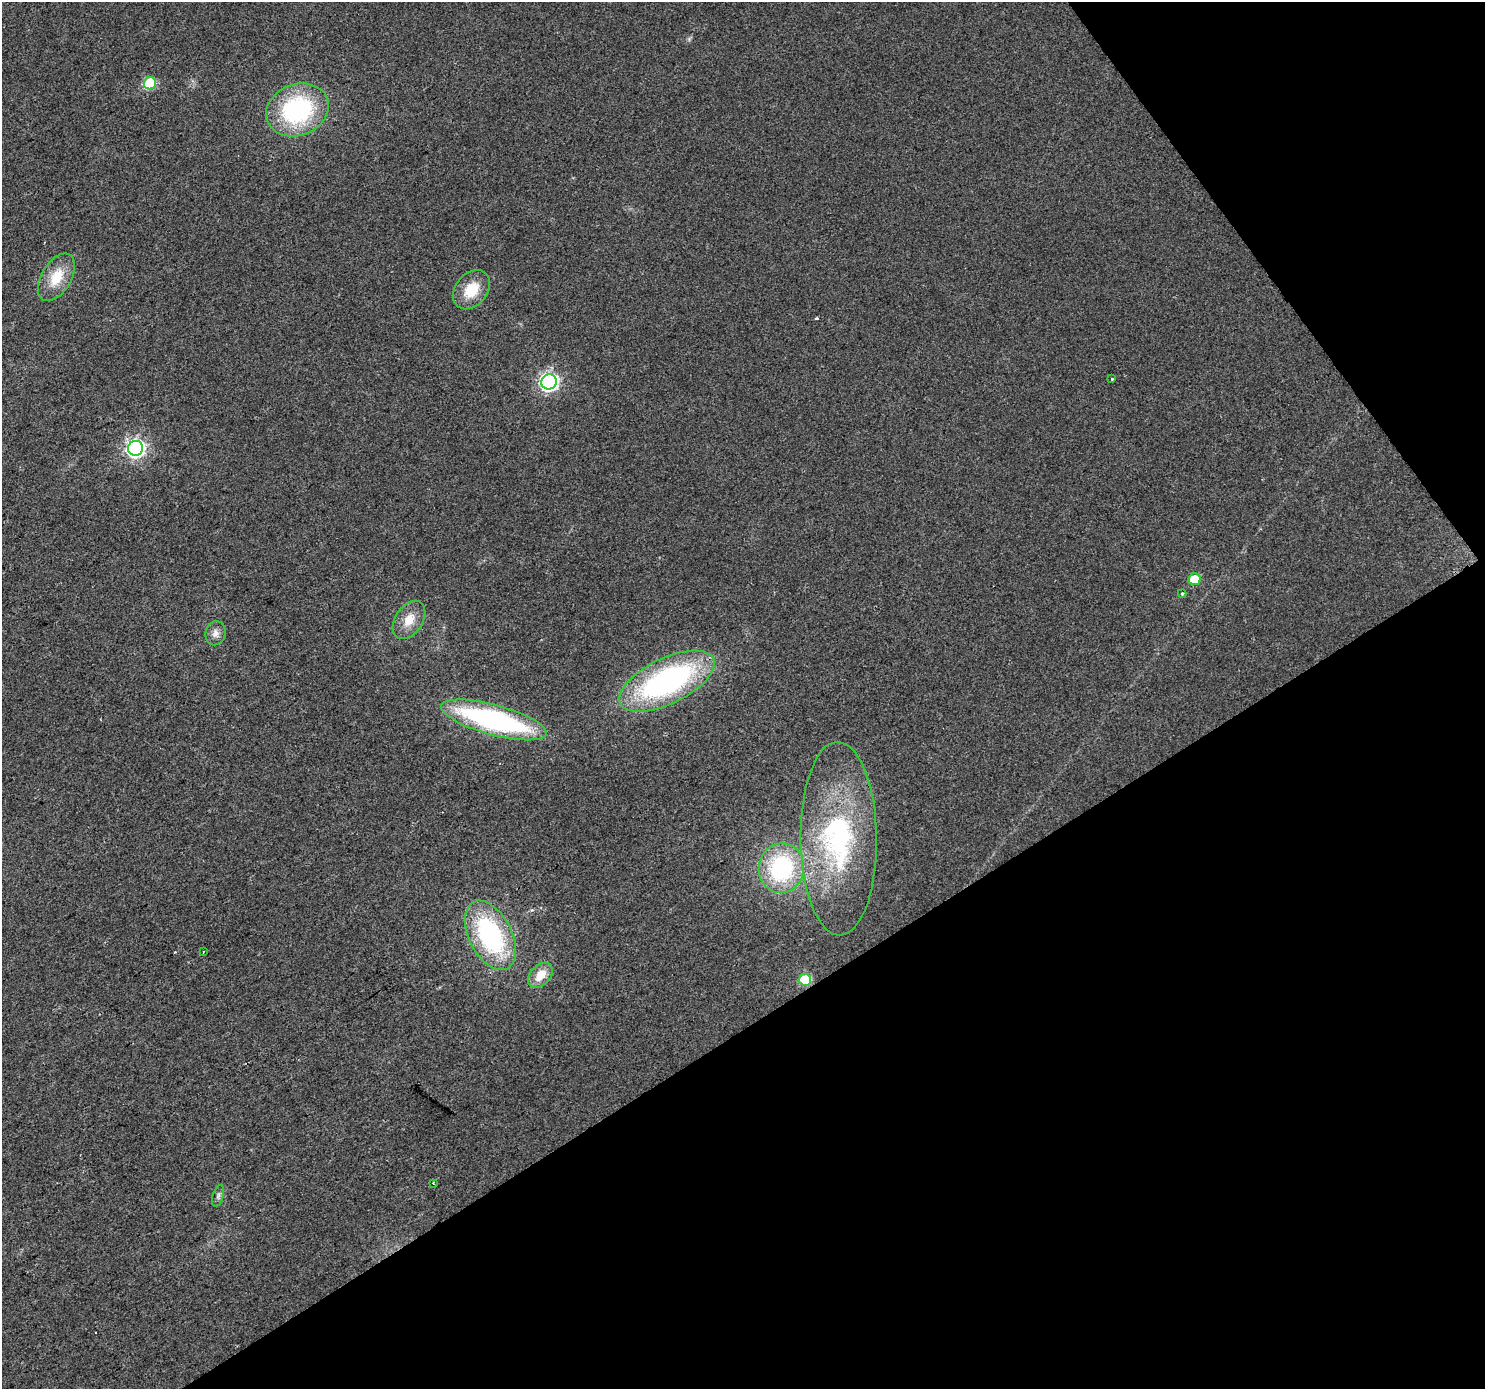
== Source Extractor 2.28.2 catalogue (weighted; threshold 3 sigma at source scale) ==
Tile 12 of 4 x 4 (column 4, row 3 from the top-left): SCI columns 4455-5937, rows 1576-2962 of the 5937 x 5861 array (HDU 1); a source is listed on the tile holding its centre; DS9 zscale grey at full resolution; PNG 1487 x 1391 px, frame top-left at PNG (2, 2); each listed source drawn as its Kron ellipse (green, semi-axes under 4 px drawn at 4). Shown black and unused: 32% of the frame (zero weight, under 2 of 3 exposures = <1% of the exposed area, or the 3 px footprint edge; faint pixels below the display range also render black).
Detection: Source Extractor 2.28.2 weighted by HDU 2 'WHT'; one run over the whole footprint, this tile lists its part. Background 0.031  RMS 0.0063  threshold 0.0284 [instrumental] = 3 sigma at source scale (4.5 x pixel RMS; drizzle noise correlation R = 1.50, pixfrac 1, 0.0396/0.0396 arcsec/px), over >= 5 px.
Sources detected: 22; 1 inside a brighter object's white glare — neither listed nor drawn; the other 21 listed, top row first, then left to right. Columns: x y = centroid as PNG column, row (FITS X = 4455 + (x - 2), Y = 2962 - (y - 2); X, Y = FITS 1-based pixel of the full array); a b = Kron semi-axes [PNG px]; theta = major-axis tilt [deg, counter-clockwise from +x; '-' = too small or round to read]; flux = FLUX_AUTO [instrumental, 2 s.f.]
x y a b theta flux
150 83 6 6 - 42
297 110 32 25 22 85
56 277 26 15 59 16
471 290 22 16 49 17
1112 379 3 3 - 0.93
549 382 8 7 - 210
136 448 7 7 - 240
1194 579 6 5 - 19
1182 594 4 4 - 0.77
409 620 21 13 56 11
216 633 12 10 77 4.1
667 681 52 22 26 150
494 720 54 15 -15 130
839 839 97 38 -89 120
781 868 25 22 83 73
490 935 37 21 -63 92
203 952 3 2 - 0.55
540 975 14 9 47 10
805 980 6 6 - 35
433 1183 3 2 - 0.57
218 1196 11 5 72 2.1
Unlisted compact peaks at least as high as the median listed source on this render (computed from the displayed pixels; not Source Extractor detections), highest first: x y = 816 318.